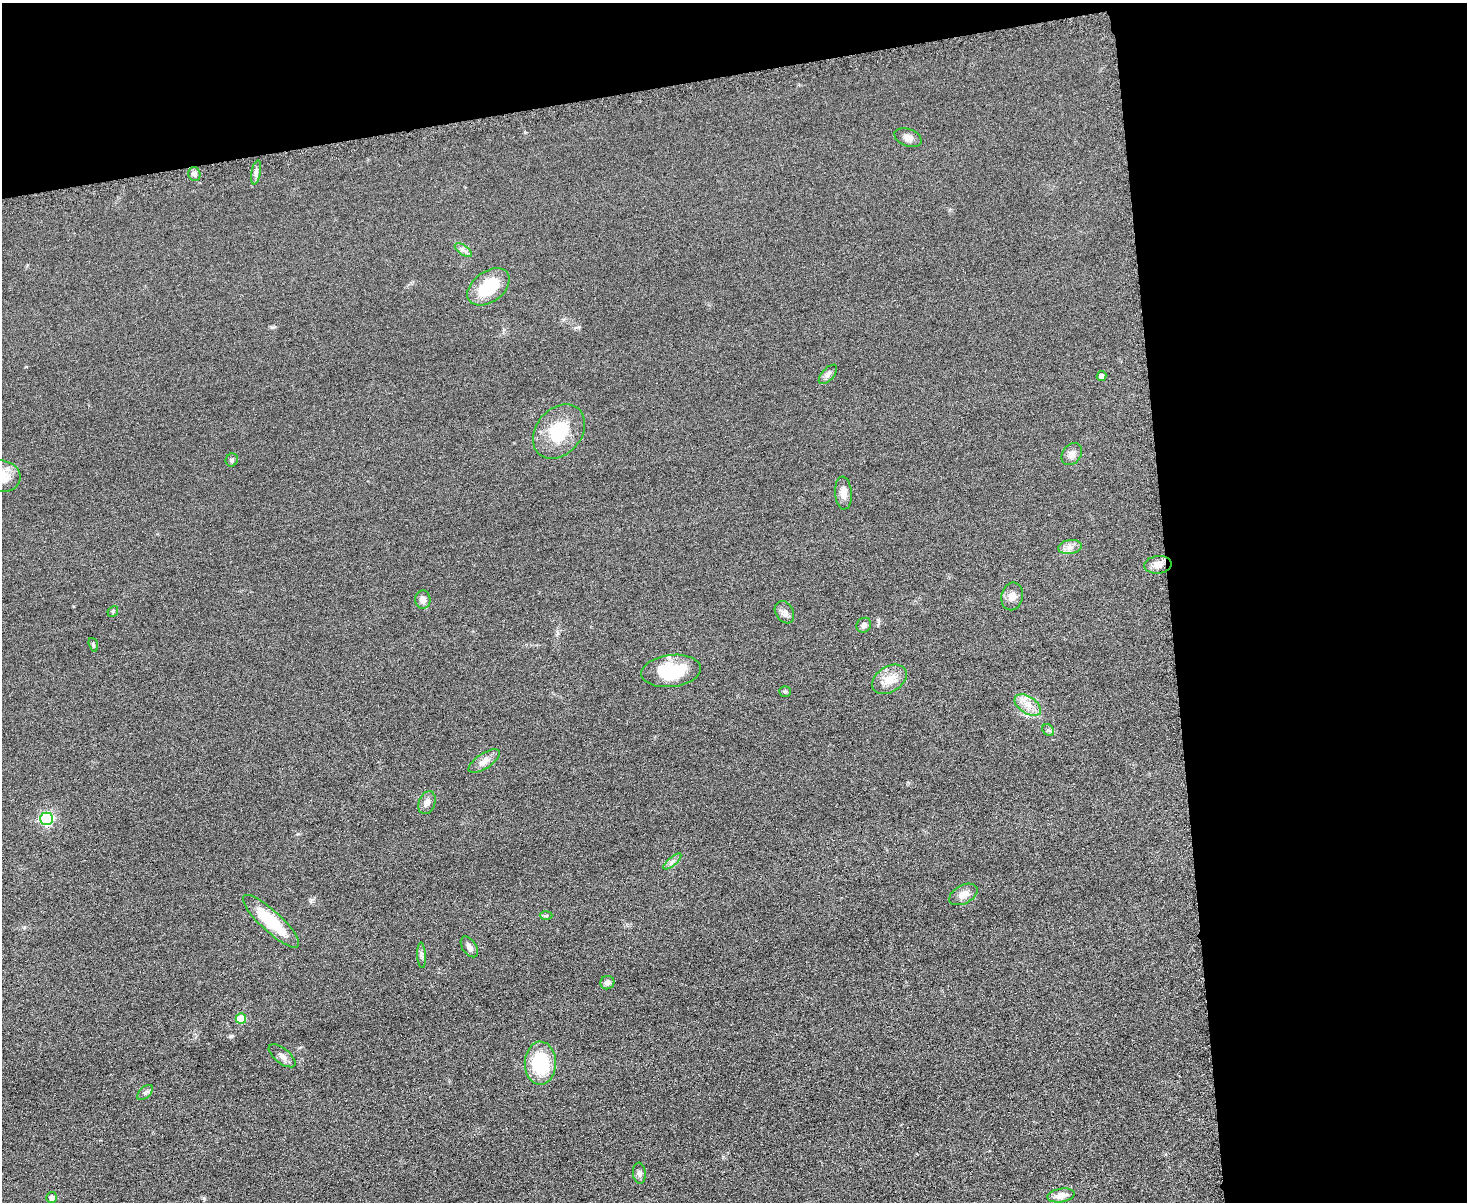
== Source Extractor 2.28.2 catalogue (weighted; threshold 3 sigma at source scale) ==
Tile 3 of 3 x 4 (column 3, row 1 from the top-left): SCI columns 3078-4542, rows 3617-4816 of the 4798 x 4820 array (HDU 1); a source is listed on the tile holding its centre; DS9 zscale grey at full resolution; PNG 1469 x 1204 px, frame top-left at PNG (2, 3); each listed source drawn as its Kron ellipse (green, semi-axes under 4 px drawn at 4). Shown black and unused: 27% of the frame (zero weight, under 3 of 6 exposures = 2% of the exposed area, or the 3 px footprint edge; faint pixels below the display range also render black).
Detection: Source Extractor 2.28.2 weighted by HDU 2 'WHT'; one run over the whole footprint, this tile lists its part. Background 0.0583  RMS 0.0089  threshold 0.0364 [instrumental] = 3 sigma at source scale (4.09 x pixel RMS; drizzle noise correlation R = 1.36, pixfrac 0.8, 0.05/0.05 arcsec/px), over >= 5 px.
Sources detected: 42; all 42 listed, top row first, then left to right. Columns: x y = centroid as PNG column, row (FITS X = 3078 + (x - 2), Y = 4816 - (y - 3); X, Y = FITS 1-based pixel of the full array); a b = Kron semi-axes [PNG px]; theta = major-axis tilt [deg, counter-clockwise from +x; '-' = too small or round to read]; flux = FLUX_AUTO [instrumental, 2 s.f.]
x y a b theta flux
908 138 14 8 -20 4.2
256 172 12 4 79 2.4
194 174 7 6 - 2.8
463 250 10 4 -35 2.6
488 287 23 15 36 32
828 374 12 6 48 2.9
1101 376 5 4 - 3.9
559 432 30 22 49 36
1072 454 12 9 54 4.6
232 460 6 6 - 1.6
2 476 18 15 -13 14
843 493 16 8 -86 6.7
1070 547 12 7 7 4.6
1158 565 14 8 8 5.9
1012 596 14 10 78 5.9
423 600 9 7 88 4.6
113 611 6 4 48 1.1
784 612 12 8 -58 4
864 625 8 7 - 2.8
93 645 7 4 -71 1.3
671 671 30 16 7 41
889 679 19 12 32 12
785 691 6 5 - 1.2
1028 705 15 8 -34 8.3
1048 730 7 5 -44 1.6
484 761 18 7 34 6.1
427 803 12 8 69 4.5
47 819 6 6 - 110
672 861 11 4 40 2.5
963 894 15 9 28 6.8
546 915 6 4 2 1.2
271 921 37 10 -43 35
469 947 11 7 -55 3.6
422 955 13 4 -87 2.1
607 983 7 6 - 3.1
241 1019 5 5 - 20
282 1056 16 7 -38 4.5
540 1063 21 15 89 48
145 1093 9 5 43 2.2
639 1173 10 6 -84 2.7
1061 1195 13 6 11 7.6
52 1197 5 5 - 2.8
Isophote crosses this tile's border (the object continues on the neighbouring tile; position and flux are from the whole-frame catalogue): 1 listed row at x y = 2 476
Unlisted compact peaks at least as high as the median listed source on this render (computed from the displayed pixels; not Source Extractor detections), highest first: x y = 272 327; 579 327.